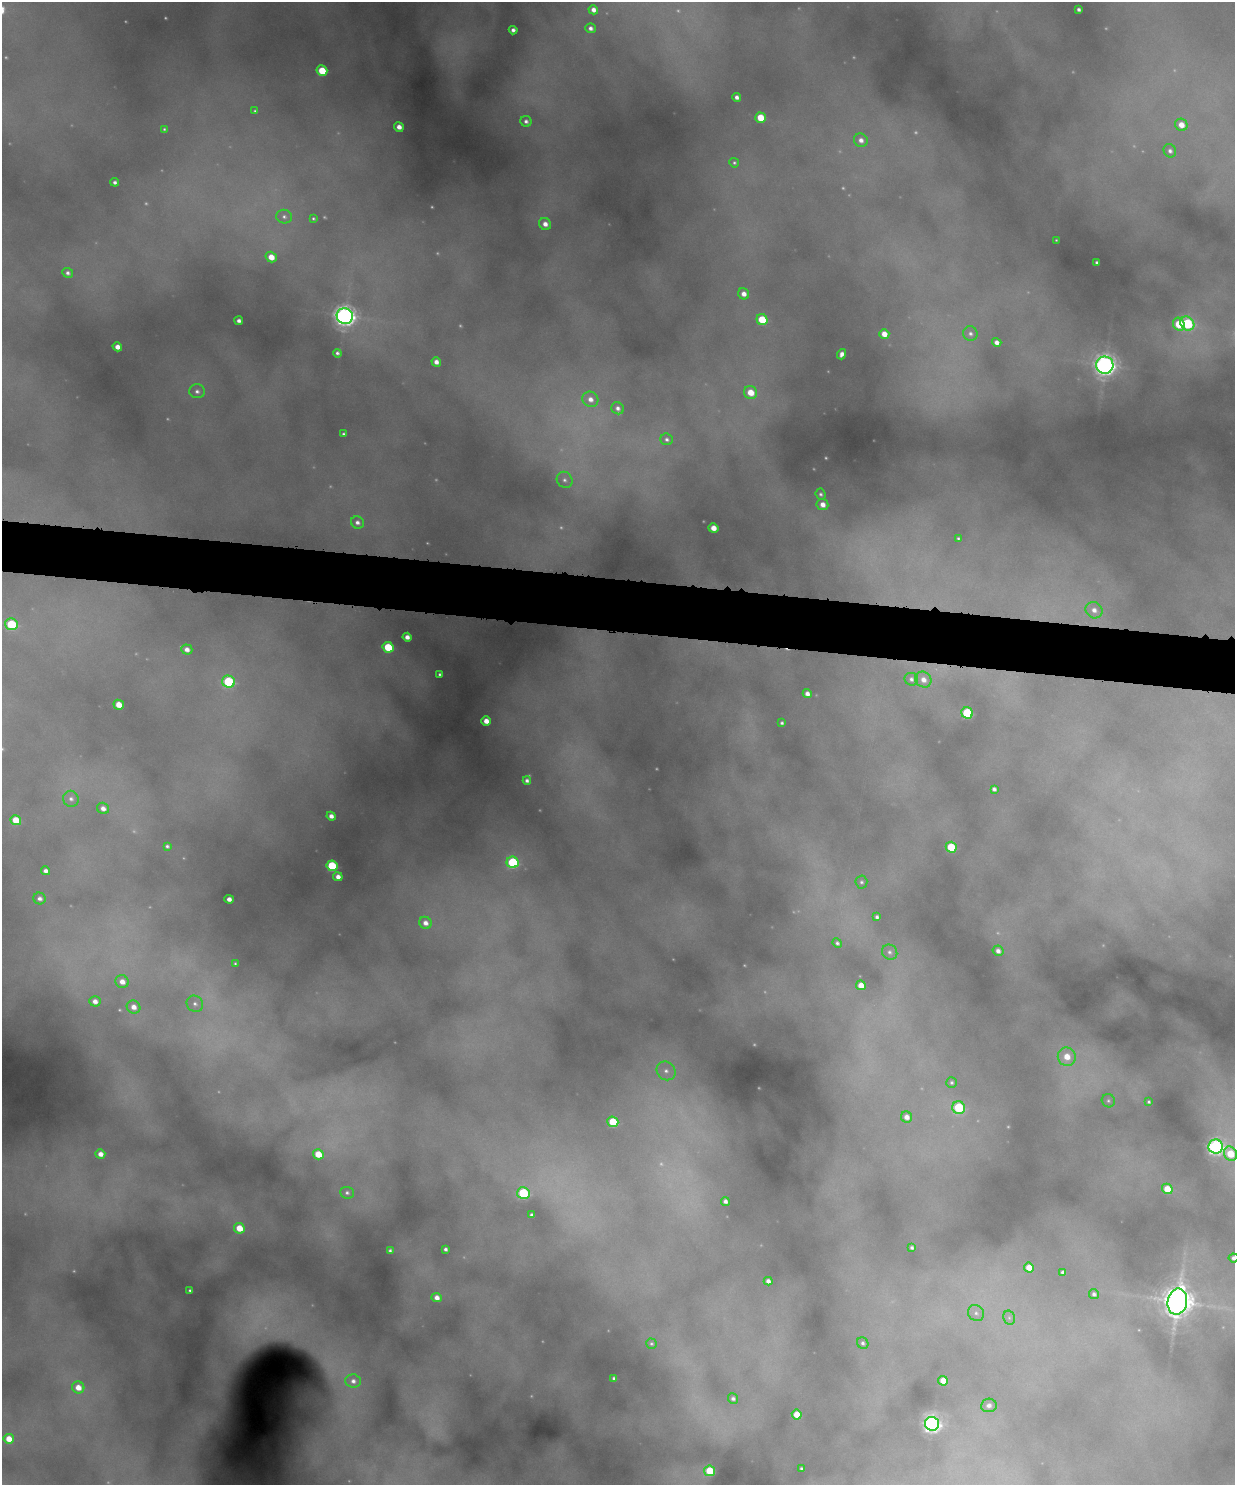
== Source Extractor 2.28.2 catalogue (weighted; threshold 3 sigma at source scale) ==
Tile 6 of 4 x 3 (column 2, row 2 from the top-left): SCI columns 1234-2466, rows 1612-3094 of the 4931 x 4820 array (HDU 1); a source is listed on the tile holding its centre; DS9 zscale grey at full resolution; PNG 1237 x 1487 px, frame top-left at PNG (2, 2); each listed source drawn as its Kron ellipse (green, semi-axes under 4 px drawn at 4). Shown black and unused: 4% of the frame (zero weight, under 4 of 8 exposures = <1% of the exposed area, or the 3 px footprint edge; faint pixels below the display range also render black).
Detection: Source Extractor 2.28.2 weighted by HDU 2 'WHT'; one run over the whole footprint, this tile lists its part. Background 0.606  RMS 0.017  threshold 0.0686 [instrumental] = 3 sigma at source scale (4.09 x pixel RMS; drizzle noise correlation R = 1.36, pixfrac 0.8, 0.05/0.05 arcsec/px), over >= 5 px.
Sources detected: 176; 43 too faint to see at this stretch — neither listed nor drawn; the other 133 listed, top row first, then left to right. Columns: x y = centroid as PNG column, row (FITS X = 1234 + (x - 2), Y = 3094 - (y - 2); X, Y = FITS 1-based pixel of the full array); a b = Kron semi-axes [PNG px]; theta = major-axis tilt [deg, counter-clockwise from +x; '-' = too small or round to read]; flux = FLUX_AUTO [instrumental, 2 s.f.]
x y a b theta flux
1079 9 4 3 - 5.5
593 10 5 4 - 12
590 28 5 4 - 8
513 30 4 4 - 7.4
322 71 5 5 - 73
737 97 4 4 - 8.4
255 111 4 3 - 2.5
761 118 5 5 - 56
526 121 5 5 - 6.3
1181 125 6 6 - 24
399 127 5 4 - 14
164 129 4 3 - 2.6
861 140 7 6 - 11
1170 151 7 6 - 7.4
734 163 5 4 - 3.1
115 182 4 4 - 5.5
284 217 8 6 -18 6.4
313 218 3 3 - 2.5
545 224 6 6 - 14
1056 240 3 3 - 1.7
271 257 6 5 - 25
1097 262 4 3 - 4.1
68 273 5 5 - 5.8
744 294 6 5 - 14
345 316 8 8 - 1300
762 320 6 5 - 79
239 321 4 4 - 8.4
1187 323 7 6 - 190
1179 324 7 5 -67 74
884 334 5 4 - 22
970 334 7 7 - 6.1
997 342 5 4 - 11
117 347 5 4 - 17
337 353 4 4 - 5
842 354 5 4 - 10
436 362 5 4 - 12
1105 365 8 8 - 1500
197 391 8 7 - 7.5
750 392 7 6 - 37
590 399 8 7 - 15
618 408 6 6 - 8
343 434 4 3 - 3.7
667 439 6 6 - 5.7
565 480 8 7 - 7.3
821 494 6 5 - 4.1
822 504 6 5 - 16
357 522 6 6 - 8.2
713 528 5 4 - 21
958 538 4 3 - 3
1094 610 9 7 -40 13
11 624 6 6 - 140
407 637 4 4 - 11
388 647 5 5 - 88
187 649 6 5 - 12
440 674 4 3 - 3.3
911 679 7 6 - 6
923 680 8 7 - 15
228 682 6 6 - 190
807 694 5 4 - 11
119 705 5 5 - 29
967 713 6 5 - 160
486 721 5 4 - 20
782 723 4 4 - 3.7
527 780 4 4 - 6.6
994 789 4 4 - 6
71 799 8 7 - 8.6
103 808 6 5 - 12
331 816 4 4 - 11
16 820 5 5 - 46
167 846 4 3 - 3.9
951 847 5 5 - 84
513 862 6 5 - 180
332 866 5 5 - 140
46 871 4 4 - 9.4
338 877 5 4 - 12
861 882 6 6 - 4.6
40 898 6 6 - 8.2
229 899 4 4 - 12
877 917 4 4 - 5.7
425 923 6 6 - 13
837 943 5 4 - 4.5
998 951 5 5 - 9.4
890 952 8 7 - 6.2
235 964 3 3 - 2.3
122 982 7 6 - 16
861 985 5 4 - 22
95 1001 5 5 - 13
195 1004 8 8 - 8.3
134 1007 7 6 - 16
1067 1057 9 9 - 33
666 1071 10 8 -41 14
951 1082 5 5 - 3.9
1108 1101 7 6 - 4.3
1149 1102 3 3 - 3.1
959 1108 6 6 - 150
907 1117 6 5 - 14
613 1122 5 5 - 89
1216 1147 7 7 - 620
100 1154 5 4 - 15
318 1154 5 5 - 45
1230 1154 7 6 - 62
1167 1189 5 5 - 45
347 1193 7 6 - 5.2
523 1193 6 6 - 190
725 1201 4 4 - 8.2
532 1215 4 3 - 5.3
239 1228 5 5 - 42
912 1248 4 3 - 4.7
445 1249 4 4 - 5
390 1250 4 3 - 3.2
1233 1258 5 4 - 7.4
1029 1268 5 5 - 27
1063 1272 4 4 - 6.1
768 1281 4 4 - 9.7
190 1290 4 3 - 3.7
1094 1294 5 5 - 6
437 1298 5 4 - 14
1177 1302 13 9 79 3700
976 1313 8 7 - 7.1
1009 1318 7 5 -68 4.4
863 1343 6 5 - 5
651 1344 5 5 - 3
614 1378 4 3 - 4.5
353 1381 8 7 - 9.8
943 1381 5 4 - 27
78 1387 6 6 - 28
733 1398 5 5 - 5.9
989 1405 8 6 6 9.3
797 1414 5 5 - 37
932 1424 7 7 - 750
9 1439 5 5 - 33
801 1468 3 3 - 2.5
710 1471 5 5 - 72
Isophote crosses this tile's border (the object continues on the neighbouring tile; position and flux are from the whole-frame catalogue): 2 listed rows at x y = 1230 1154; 1233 1258